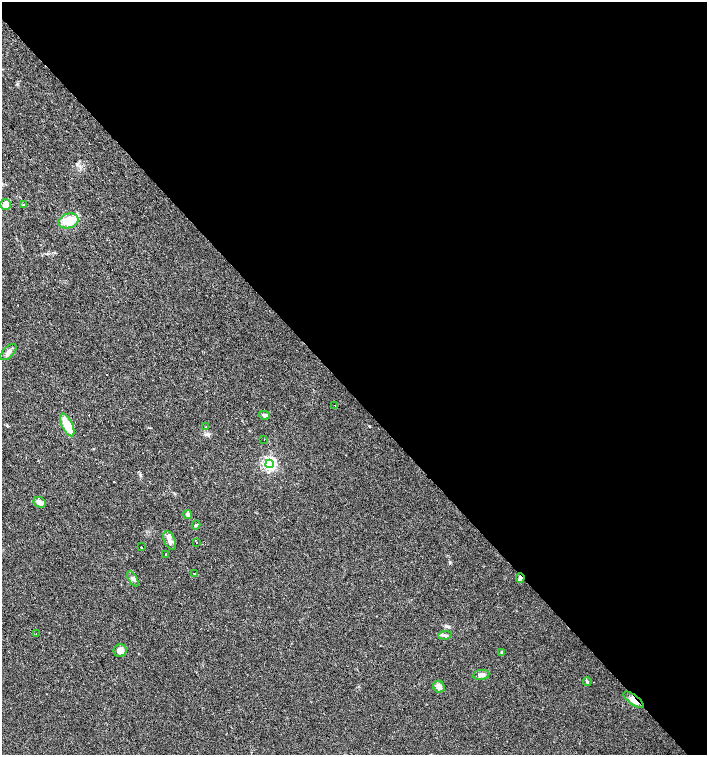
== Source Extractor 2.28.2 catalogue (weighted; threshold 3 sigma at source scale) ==
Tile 8 of 4 x 4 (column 4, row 2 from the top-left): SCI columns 4446-5854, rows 3009-4513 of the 6005 x 6018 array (HDU 1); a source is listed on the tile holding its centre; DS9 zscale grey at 2 x 2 block average (1 PNG px = mean of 2 x 2 image px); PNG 709 x 757 px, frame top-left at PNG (2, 2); each listed source drawn as its Kron ellipse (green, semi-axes under 4 px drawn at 4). Shown black and unused: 52% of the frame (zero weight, under 3 of 4 exposures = <1% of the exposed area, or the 3 px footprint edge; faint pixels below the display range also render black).
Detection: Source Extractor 2.28.2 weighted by HDU 2 'WHT'; one run over the whole footprint, this tile lists its part. Background 0.0164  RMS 0.0027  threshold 0.0124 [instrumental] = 3 sigma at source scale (4.5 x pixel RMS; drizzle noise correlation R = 1.50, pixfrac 1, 0.0396/0.0396 arcsec/px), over >= 5 px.
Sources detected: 33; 4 cosmic-ray / hot-pixel residue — neither listed nor drawn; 1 inside a brighter listed object's ellipse — not listed separately; the other 28 listed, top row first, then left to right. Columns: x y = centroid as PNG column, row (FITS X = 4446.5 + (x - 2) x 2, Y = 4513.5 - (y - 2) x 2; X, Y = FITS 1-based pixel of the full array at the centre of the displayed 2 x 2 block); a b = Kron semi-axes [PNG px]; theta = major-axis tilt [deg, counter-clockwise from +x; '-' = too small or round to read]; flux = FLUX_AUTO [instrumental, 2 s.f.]
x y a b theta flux
6 204 5 5 - 5.3
24 205 3 2 - 0.37
68 221 10 7 16 13
8 352 10 5 45 2.6
335 406 2 2 - 14
264 415 6 3 -12 1.3
67 425 12 5 -64 13
206 426 3 2 - 0.36
264 440 2 2 - 0.43
269 464 4 4 - 130
39 502 6 5 - 3.4
188 515 4 3 - 2.5
196 525 4 3 - 0.84
170 541 10 5 -66 3
196 542 2 2 - 0.23
141 547 2 2 - 6.2
166 554 2 2 - 4
195 574 3 2 - 0.49
520 578 5 4 - 1.4
133 579 8 3 -58 1.4
36 634 2 2 - 2.5
445 635 7 3 8 1.3
120 650 7 6 - 4
502 652 3 3 - 0.6
481 675 8 5 9 2.4
587 681 4 3 - 0.83
439 687 6 5 - 3.2
634 700 12 5 -37 3.8
Overlapping masked pixels (flux is a lower limit): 2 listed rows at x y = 520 578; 634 700
Diffuse or blended objects may show on this block-average render without a row.